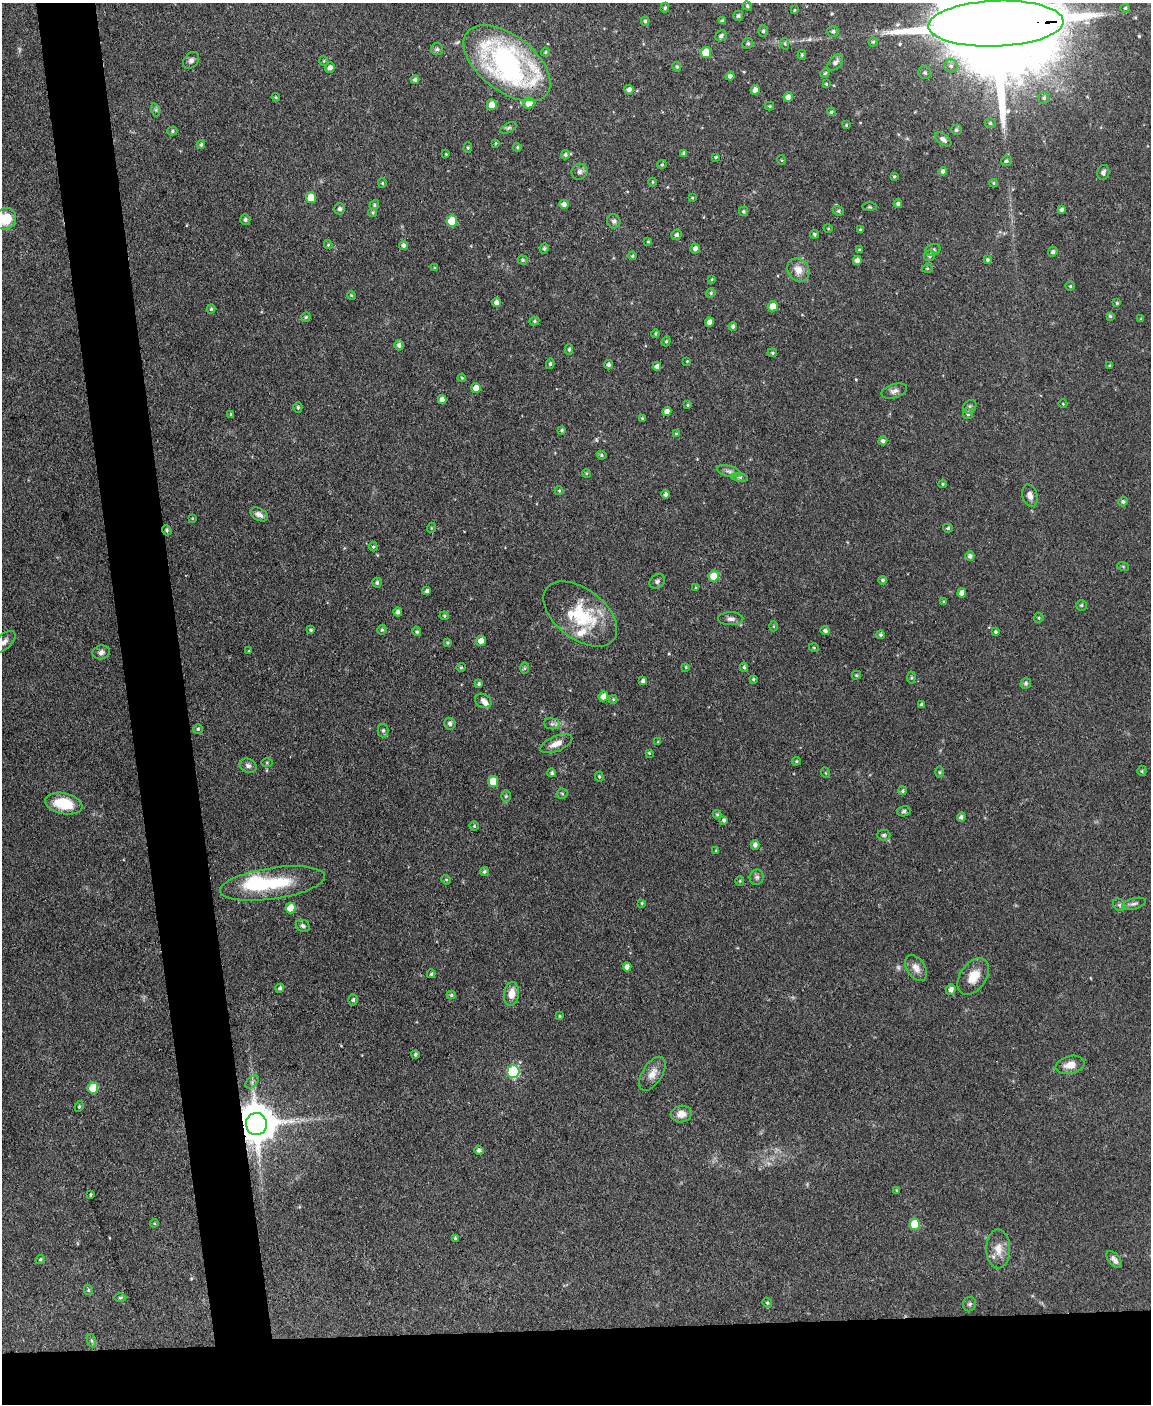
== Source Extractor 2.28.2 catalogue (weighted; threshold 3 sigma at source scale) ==
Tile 11 of 4 x 3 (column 3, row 3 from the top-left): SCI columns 2300-3448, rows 237-1638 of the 4599 x 4572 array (HDU 1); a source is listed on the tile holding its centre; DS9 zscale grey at full resolution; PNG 1153 x 1406 px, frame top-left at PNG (2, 3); each listed source drawn as its Kron ellipse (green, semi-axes under 4 px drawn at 4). Shown black and unused: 10% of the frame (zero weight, under 3 of 4 exposures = <1% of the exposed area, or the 3 px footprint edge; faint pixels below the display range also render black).
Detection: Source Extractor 2.28.2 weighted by HDU 2 'WHT'; one run over the whole footprint, this tile lists its part. Background 0.142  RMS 0.0052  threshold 0.0234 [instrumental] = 3 sigma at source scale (4.5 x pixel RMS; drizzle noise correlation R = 1.50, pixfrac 1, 0.05/0.05 arcsec/px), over >= 5 px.
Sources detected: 273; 1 too faint to see at this stretch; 2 inside a brighter object's white glare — neither listed nor drawn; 3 inside a brighter listed object's ellipse — not listed separately; the other 267 listed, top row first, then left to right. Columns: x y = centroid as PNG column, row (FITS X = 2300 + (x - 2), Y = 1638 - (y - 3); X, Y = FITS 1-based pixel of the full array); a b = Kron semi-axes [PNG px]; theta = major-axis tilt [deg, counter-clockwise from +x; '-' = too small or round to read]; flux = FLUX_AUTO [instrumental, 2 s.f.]
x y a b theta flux
747 6 5 4 - 0.88
665 8 5 4 - 0.77
1125 8 4 4 - 0.76
794 10 4 3 - 0.42
738 16 5 5 - 1
645 21 4 4 - 0.87
722 21 4 3 - 0.8
996 24 67 23 2 25000
763 31 5 5 - 1.1
833 31 6 5 - 1.3
721 36 6 5 - 1.5
873 42 4 4 - 0.77
748 43 5 5 - 0.91
785 44 6 4 -79 0.72
437 49 6 6 - 1.1
545 52 4 4 - 0.62
706 53 5 5 - 11
802 55 5 4 - 0.71
191 60 9 7 49 1.7
324 61 5 3 - 0.47
507 63 50 28 -38 130
835 63 9 6 47 2
951 66 6 6 - 1.6
677 67 5 4 - 0.75
330 68 5 4 - 1.8
825 73 4 4 - 0.69
925 73 6 6 - 1.3
730 76 4 4 - 1.8
415 80 4 4 - 1.3
826 84 4 3 - 0.6
629 90 5 4 - 2.5
755 90 5 4 - 3
276 97 4 3 - 0.57
788 97 5 4 - 2.5
1044 98 6 5 - 1.2
529 103 6 5 - 6.6
492 105 5 5 - 5
770 106 4 4 - 0.6
156 110 6 4 -72 0.89
831 112 4 3 - 0.72
990 123 5 5 - 0.86
846 125 4 3 - 0.53
508 128 9 4 27 1.1
956 130 5 5 - 1.2
172 131 5 4 - 0.75
943 139 9 5 -37 2.1
496 143 4 3 - 0.59
201 145 4 4 - 0.95
517 147 4 3 - 0.63
468 148 5 4 - 0.66
684 153 4 3 - 1.3
446 154 3 3 - 0.44
565 155 5 4 - 1.1
716 157 3 3 - 0.73
781 160 5 3 - 0.45
1006 161 5 5 - 0.95
662 164 4 4 - 0.65
943 171 4 4 - 1.6
580 172 8 7 - 1.9
1103 172 7 6 - 1.5
894 176 3 3 - 0.65
652 182 4 3 - 0.44
382 183 4 4 - 0.57
993 183 4 4 - 0.68
311 198 5 5 - 8.8
692 198 4 3 - 0.43
564 204 4 4 - 2.6
898 204 4 4 - 1.4
374 205 5 4 - 0.76
869 207 7 4 0 0.63
340 209 5 5 - 1.5
1062 210 4 4 - 1.6
743 211 4 4 - 0.9
838 211 6 4 -21 0.83
373 212 4 4 - 0.74
6 219 11 10 - 12
245 219 5 5 - 1.1
452 221 5 5 - 15
614 221 7 6 - 1.5
828 228 5 3 - 0.54
861 230 4 4 - 0.77
814 234 4 4 - 0.92
677 235 5 5 - 1.2
648 241 4 3 - 0.58
328 245 4 4 - 0.65
403 245 4 4 - 1.5
544 248 5 4 - 0.9
695 248 5 4 - 1.9
859 250 4 3 - 0.73
933 250 7 5 18 1.4
1053 252 5 4 - 1.4
633 256 4 4 - 0.7
930 256 6 5 - 1.2
523 260 5 4 - 0.77
857 260 5 4 - 2.5
987 260 4 4 - 1
435 268 4 3 - 0.51
927 268 5 3 - 0.51
798 270 12 10 -54 5.4
712 279 3 3 - 0.51
1070 286 4 4 - 0.66
711 293 5 4 - 0.74
351 295 4 3 - 0.52
496 302 4 4 - 1.9
1117 303 4 4 - 0.64
773 306 5 5 - 6.1
211 309 4 4 - 0.72
1110 316 4 3 - 0.77
306 317 5 4 - 0.72
1141 319 4 3 - 0.47
534 321 5 4 - 0.74
710 322 4 4 - 3
733 326 4 4 - 1.3
655 334 4 3 - 0.67
666 341 5 4 - 0.77
399 345 5 5 - 1.8
569 349 5 4 - 0.95
772 353 5 4 - 0.72
687 361 3 3 - 0.42
550 364 5 4 - 0.87
609 365 5 4 - 1.5
1110 365 4 3 - 0.53
657 366 4 4 - 1.9
462 378 4 4 - 0.57
476 388 5 5 - 3.7
894 391 13 7 18 2.1
442 400 4 4 - 2.4
1063 404 4 3 - 0.39
688 405 4 3 - 0.61
298 407 5 4 - 0.8
970 407 7 6 - 1.1
667 412 5 4 - 3.2
231 414 4 4 - 0.55
968 414 5 5 - 1.1
642 418 4 3 - 0.47
562 430 4 4 - 0.73
676 434 4 4 - 0.6
883 441 4 4 - 1.5
602 455 5 3 - 0.8
729 471 12 5 -13 1.8
586 473 4 3 - 0.51
740 477 8 4 -8 1.1
943 484 4 3 - 0.64
559 491 4 4 - 0.56
666 494 4 4 - 1.5
1030 496 11 7 -71 2.9
1123 502 5 4 - 1.1
259 514 9 6 -28 2.5
192 518 3 3 - 0.45
431 528 5 3 - 0.47
948 528 5 4 - 0.92
167 530 5 4 - 0.81
373 547 4 4 - 0.71
970 556 4 4 - 1.6
1123 566 6 3 -20 0.6
713 576 5 5 - 9
883 580 4 4 - 0.92
657 581 8 6 41 1.4
377 583 5 4 - 0.98
696 588 3 3 - 0.54
427 591 4 4 - 1.3
962 593 4 4 - 3
944 602 3 3 - 0.59
1081 605 5 5 - 0.92
398 612 4 4 - 1.7
580 614 42 25 -38 32
444 616 5 4 - 0.66
1039 618 5 4 - 0.68
731 619 12 6 -1 2.1
773 626 5 3 - 0.56
311 630 4 3 - 0.67
382 630 4 4 - 0.8
825 631 5 4 - 1.3
417 632 4 4 - 0.8
996 632 4 4 - 0.73
881 635 4 4 - 1
481 641 5 4 - 3.8
4 642 14 7 43 2.9
447 643 4 3 - 0.64
814 648 5 3 - 0.48
249 651 4 3 - 0.46
101 652 9 7 11 1.9
461 667 4 4 - 0.68
686 667 3 3 - 0.57
744 667 4 4 - 0.76
525 668 6 4 -90 0.67
856 675 4 3 - 0.66
911 678 6 4 84 0.71
753 679 4 4 - 0.74
643 681 4 3 - 1.4
1026 683 5 5 - 1
479 684 4 4 - 0.99
603 696 5 4 - 4.3
613 699 4 4 - 0.55
483 701 8 6 -31 2.6
922 705 4 3 - 1.1
450 724 6 5 - 1.6
552 724 8 5 -6 1.4
198 729 5 5 - 0.82
383 730 7 5 90 1.2
658 742 4 3 - 0.42
556 744 17 7 23 4.5
649 753 4 4 - 0.68
796 761 5 4 - 0.62
267 763 5 3 - 0.48
248 766 9 7 -22 1.8
1142 771 5 5 - 0.64
939 772 6 4 -90 0.7
552 773 4 4 - 1
826 773 5 3 - 0.44
599 777 5 4 - 0.63
493 782 5 5 - 9.4
903 791 4 4 - 0.85
562 794 5 5 - 0.76
506 796 6 5 - 0.88
64 804 19 10 -12 17
904 811 7 5 17 1.1
717 814 4 4 - 0.67
961 817 4 4 - 1.4
724 820 4 4 - 1
474 826 4 4 - 0.79
884 835 6 5 - 1.1
755 845 5 4 - 1.9
716 851 4 3 - 0.53
484 872 4 4 - 0.88
757 877 8 7 - 1.5
446 880 5 4 - 0.69
740 881 5 4 - 0.6
272 883 53 15 8 29
642 903 4 3 - 0.59
1134 904 12 5 14 1.8
1119 905 7 5 -45 1
290 908 5 5 - 8.4
303 926 7 5 -26 1.2
627 967 4 4 - 2.8
916 968 14 9 -57 3.8
431 974 4 3 - 0.77
973 976 20 13 54 8.6
280 988 4 4 - 0.98
951 989 5 4 - 2.5
511 994 12 7 82 5.6
451 995 4 4 - 0.75
353 1000 6 4 72 1.1
559 1016 4 3 - 0.51
415 1054 4 4 - 0.87
1070 1065 15 9 14 5.4
513 1072 6 6 - 54
652 1074 19 10 58 4.9
252 1082 8 5 46 1.4
93 1088 5 5 - 14
79 1107 5 3 - 0.67
681 1114 10 8 11 4.2
256 1124 11 10 - 1700
479 1150 5 4 - 1.5
897 1190 3 3 - 0.55
90 1195 3 3 - 0.58
154 1223 4 4 - 0.64
915 1224 5 5 - 16
455 1238 4 4 - 0.86
998 1249 19 12 -89 6.7
40 1259 5 4 - 0.74
1114 1260 10 5 -50 2.1
88 1290 5 4 - 0.71
120 1298 6 4 1 0.65
767 1303 5 4 - 0.79
970 1304 7 6 - 1.2
92 1341 7 4 -71 0.88
Overlapping masked pixels (flux is a lower limit): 4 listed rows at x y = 996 24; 507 63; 167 530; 256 1124
Isophote crosses this tile's border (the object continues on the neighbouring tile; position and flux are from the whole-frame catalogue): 3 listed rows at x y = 996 24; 6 219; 4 642